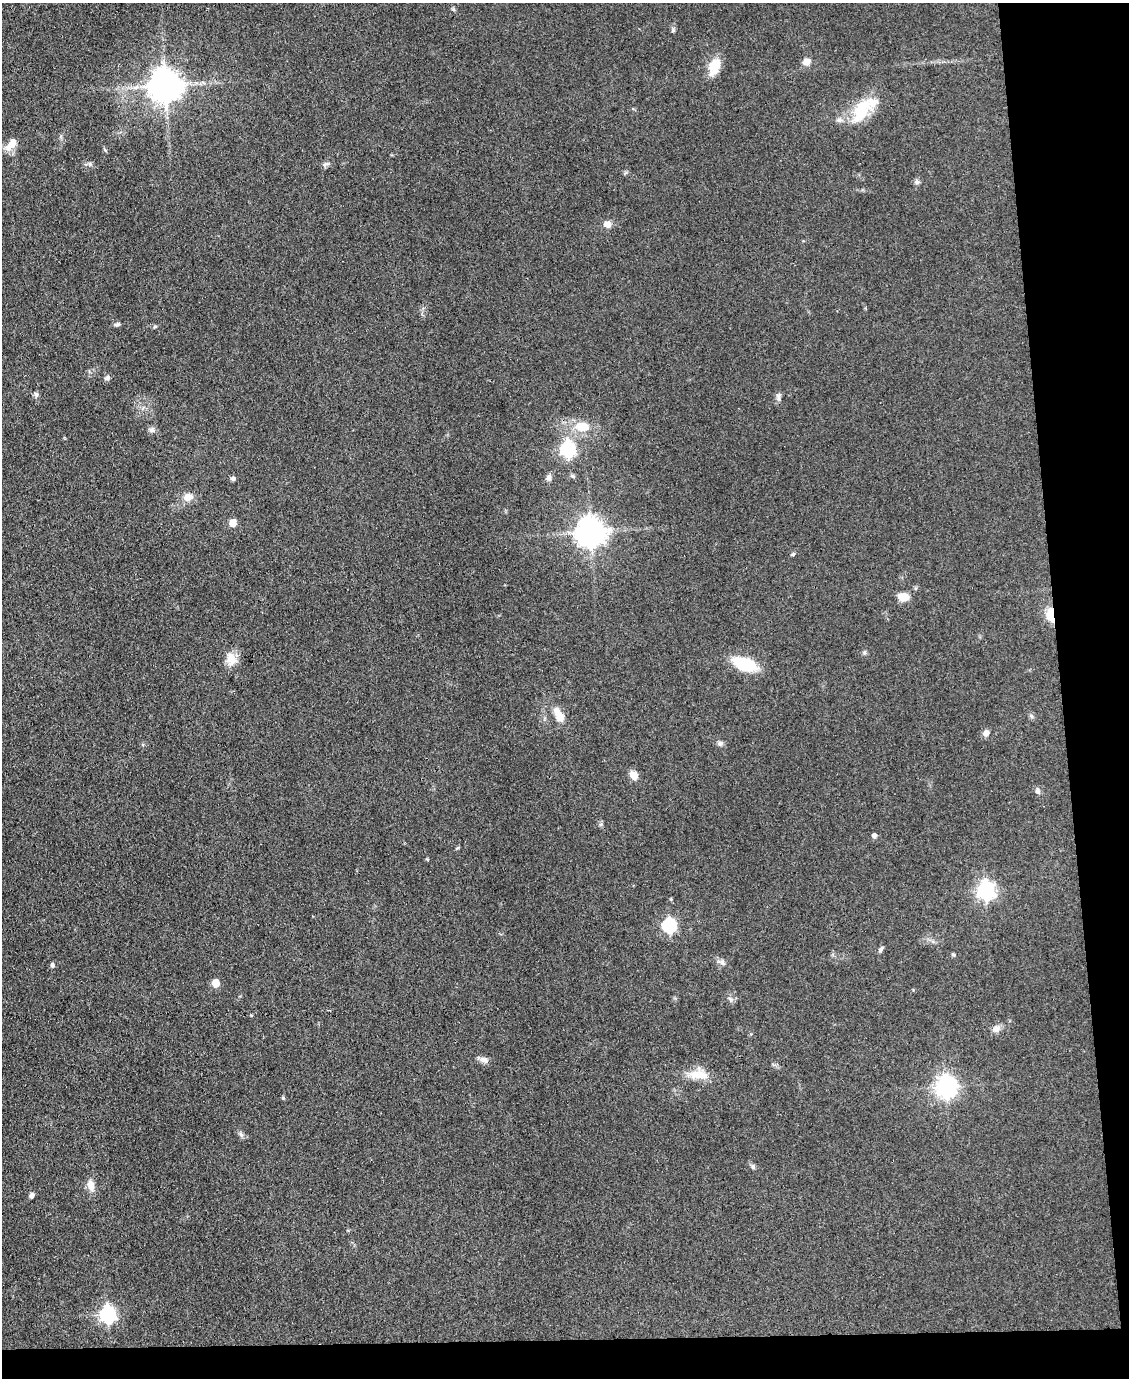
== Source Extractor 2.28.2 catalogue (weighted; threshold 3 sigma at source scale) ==
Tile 12 of 4 x 3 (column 4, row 3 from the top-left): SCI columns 3383-4509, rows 232-1607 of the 4509 x 4485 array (HDU 1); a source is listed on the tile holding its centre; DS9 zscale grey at full resolution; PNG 1131 x 1380 px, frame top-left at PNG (2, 3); no overlay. Shown black and unused: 9% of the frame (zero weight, under 3 of 4 exposures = <1% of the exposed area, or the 3 px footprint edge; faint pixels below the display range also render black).
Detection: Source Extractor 2.28.2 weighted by HDU 2 'WHT'; one run over the whole footprint, this tile lists its part. Background 0.0813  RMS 0.0064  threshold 0.0286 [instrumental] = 3 sigma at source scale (4.5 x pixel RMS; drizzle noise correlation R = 1.50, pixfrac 1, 0.05/0.05 arcsec/px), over >= 5 px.
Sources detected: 54; all 54 listed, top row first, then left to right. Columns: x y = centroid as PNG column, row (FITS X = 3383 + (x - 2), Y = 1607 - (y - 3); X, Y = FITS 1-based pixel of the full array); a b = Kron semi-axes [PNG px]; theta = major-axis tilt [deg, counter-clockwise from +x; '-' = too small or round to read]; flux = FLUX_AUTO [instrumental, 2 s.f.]
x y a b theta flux
806 61 10 8 21 4
714 66 20 12 72 12
165 86 10 9 - 1200
863 109 42 18 47 25
11 144 19 8 49 7.2
325 164 11 5 23 1.8
917 182 8 6 -72 1.6
607 224 8 7 - 4.6
117 324 7 5 10 1.4
155 326 6 4 20 0.8
107 378 7 6 - 1.6
36 394 7 5 -74 1.6
778 397 12 5 -86 2
582 427 19 12 -7 13
152 430 8 7 - 1.8
568 449 7 6 - 150
572 476 8 5 -27 1.2
549 477 8 7 - 2.4
233 478 6 5 - 1.5
188 497 11 9 14 5.6
233 523 5 5 - 10
591 532 9 8 - 910
793 554 6 4 44 0.85
903 597 11 8 -4 7.4
1051 615 16 7 -81 13
864 653 7 5 90 1.2
231 659 18 13 -75 8.1
745 664 22 11 -17 30
559 715 19 8 -64 9.5
1031 716 7 4 -46 1.2
986 733 7 6 - 3.5
720 743 7 7 - 1.7
634 776 11 9 -53 4.8
1038 791 8 6 -63 1.9
601 824 6 4 71 1.1
874 836 5 5 - 2.4
986 890 7 7 - 250
669 925 7 6 - 94
881 949 8 5 62 1.5
954 955 6 4 -4 0.91
722 963 9 6 -52 2.2
52 965 5 5 - 1.5
216 983 5 5 - 12
730 999 8 4 -53 1.3
996 1029 11 9 51 3.4
484 1060 13 7 -24 2.9
698 1075 27 11 -4 11
946 1087 8 7 - 410
283 1098 5 4 - 0.85
241 1134 8 5 -46 1.5
753 1167 7 5 -73 1.3
91 1185 15 9 -78 5.3
32 1195 6 5 - 1.9
108 1314 7 6 - 180
Overlapping masked pixels (flux is a lower limit): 1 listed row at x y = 1051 615
Unlisted compact peaks at least as high as the median listed source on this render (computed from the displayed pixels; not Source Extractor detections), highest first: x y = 673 30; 90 164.